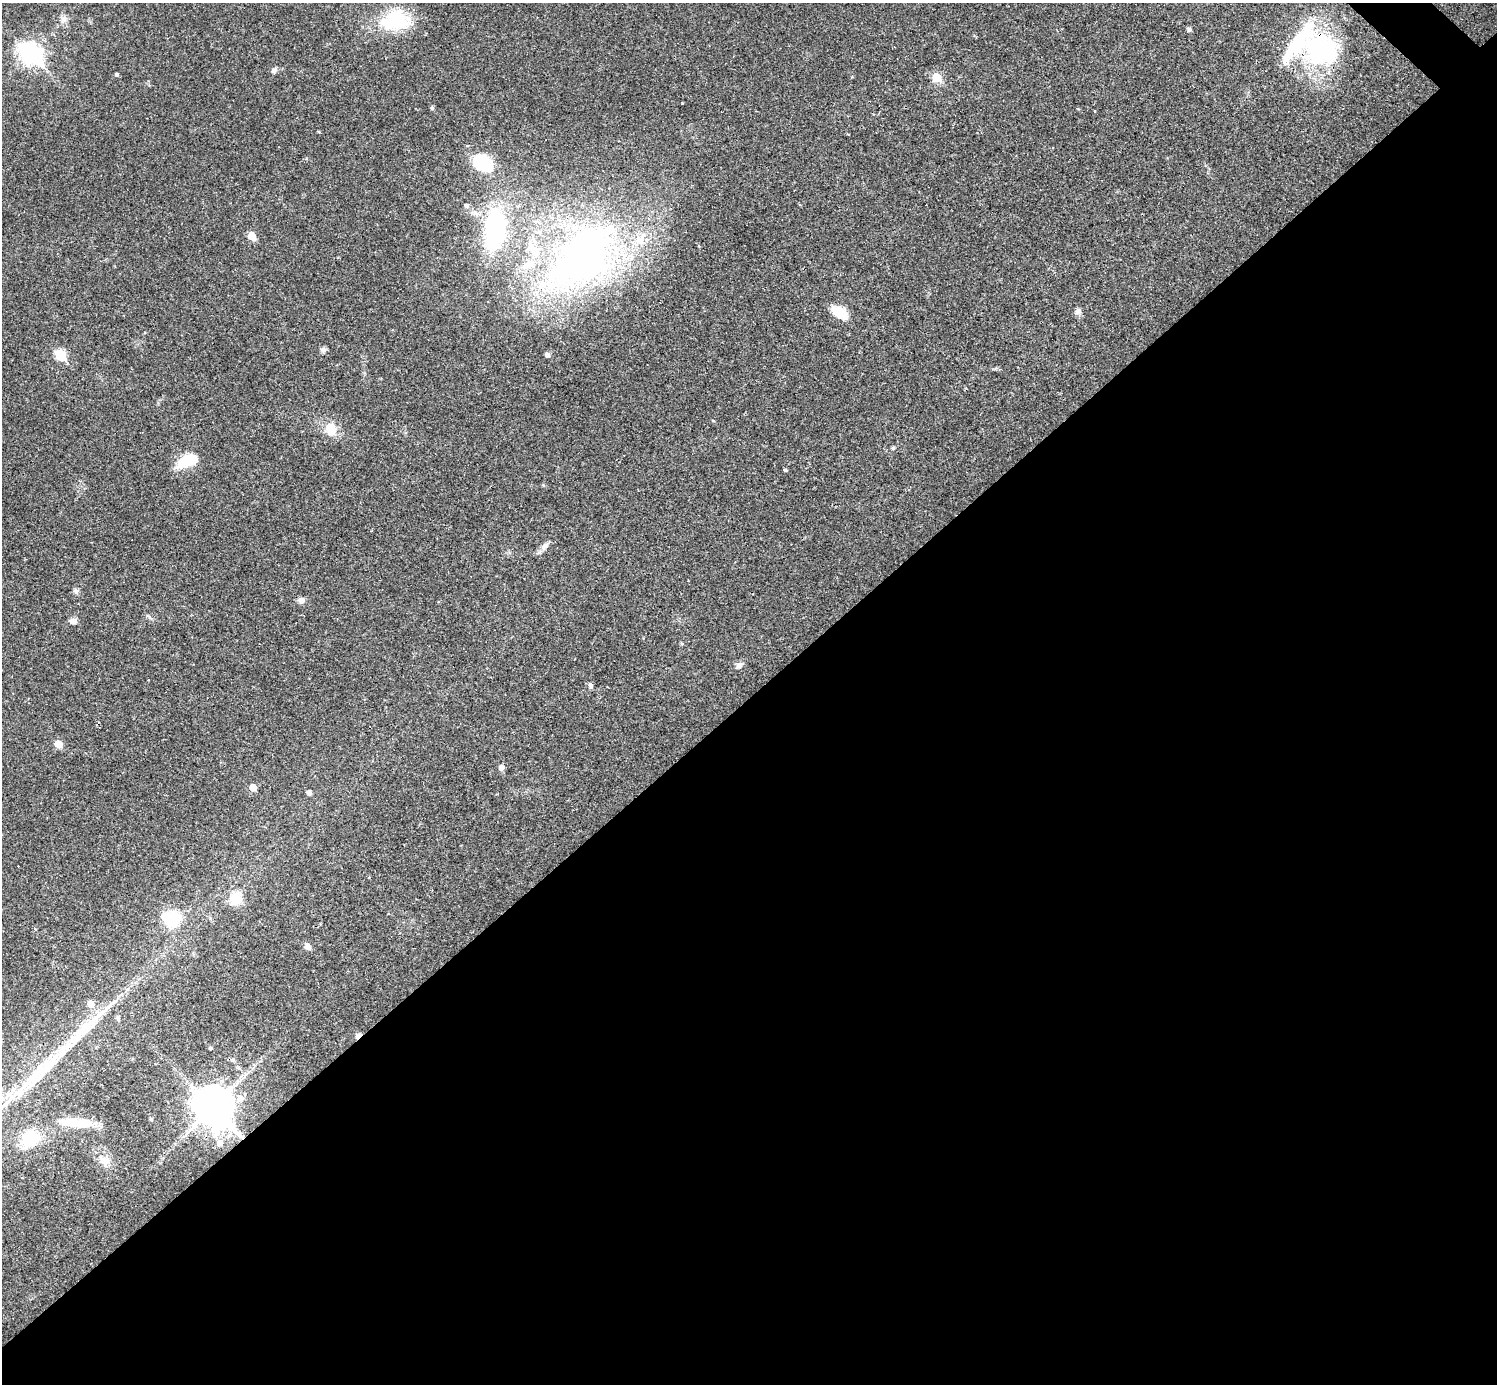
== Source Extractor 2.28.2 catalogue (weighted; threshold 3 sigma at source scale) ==
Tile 15 of 4 x 4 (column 3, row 4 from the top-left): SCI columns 2989-4483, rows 296-1677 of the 5977 x 5977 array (HDU 1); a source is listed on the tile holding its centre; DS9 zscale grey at full resolution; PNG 1499 x 1386 px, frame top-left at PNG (2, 3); no overlay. Shown black and unused: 50% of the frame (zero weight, under 3 of 4 exposures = <1% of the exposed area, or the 3 px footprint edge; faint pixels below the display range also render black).
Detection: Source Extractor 2.28.2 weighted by HDU 2 'WHT'; one run over the whole footprint, this tile lists its part. Background 0.0189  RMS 0.0037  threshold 0.0165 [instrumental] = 3 sigma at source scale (4.5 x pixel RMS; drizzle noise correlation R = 1.50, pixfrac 1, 0.05/0.05 arcsec/px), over >= 5 px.
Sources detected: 67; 1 inside a brighter object's white glare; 5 cosmic-ray / hot-pixel residue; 2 long thin detections or spike segments (spike, bleed or trail) — not listed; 5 inside a brighter listed object's ellipse — not listed separately; the other 54 listed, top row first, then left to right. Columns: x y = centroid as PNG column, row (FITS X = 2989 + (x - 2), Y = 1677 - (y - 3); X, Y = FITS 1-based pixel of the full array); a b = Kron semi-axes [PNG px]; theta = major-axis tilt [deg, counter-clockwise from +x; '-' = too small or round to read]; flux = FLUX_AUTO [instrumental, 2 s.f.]
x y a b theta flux
64 19 8 5 61 1.3
395 20 38 25 10 21
1189 29 5 5 - 0.99
1321 49 36 30 -23 56
31 54 10 8 -44 190
274 71 8 6 53 1.1
117 75 4 4 - 0.7
937 77 6 5 - 12
432 108 4 4 - 0.75
319 132 5 3 - 0.28
848 134 3 2 - 0.35
483 163 26 21 -26 14
466 206 6 5 - 0.92
495 228 32 15 84 63
252 236 5 5 - 7.6
582 258 117 64 47 150
1078 311 8 8 - 1.4
840 313 20 11 -31 6.9
323 350 7 7 - 1.1
547 354 5 4 - 1.4
61 355 6 5 - 21
331 428 17 14 -71 6.7
893 448 5 5 - 0.49
188 460 23 12 20 11
785 470 4 4 - 0.44
543 485 4 4 - 0.42
545 546 14 7 39 1.8
75 591 7 7 - 1
301 600 8 8 - 1.5
149 617 9 3 -45 0.62
73 621 9 7 -1 1.7
682 644 5 5 - 0.51
739 665 11 7 47 1.6
590 685 7 6 - 0.85
58 744 6 5 - 6
501 767 7 6 - 1.4
253 787 5 5 - 4.5
309 793 6 5 - 1.3
236 898 14 14 - 7.3
171 918 17 16 - 14
308 947 9 7 -45 1.6
90 1004 6 6 - 3.7
118 1018 6 5 - 0.73
358 1036 7 4 45 4.5
211 1048 4 3 - 0.5
56 1056 52 7 44 9.1
232 1060 6 5 - 0.67
240 1098 8 8 - 2.7
213 1107 14 11 -47 1100
151 1119 4 4 - 0.58
75 1123 38 9 -5 13
30 1138 19 15 37 15
220 1143 9 8 - 2.5
104 1160 19 12 -29 4.1
Overlapping masked pixels (flux is a lower limit): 3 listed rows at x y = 1321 49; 358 1036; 213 1107
Unlisted compact peaks at least as high as the median listed source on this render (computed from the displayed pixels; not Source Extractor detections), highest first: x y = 713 421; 995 369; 1078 109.